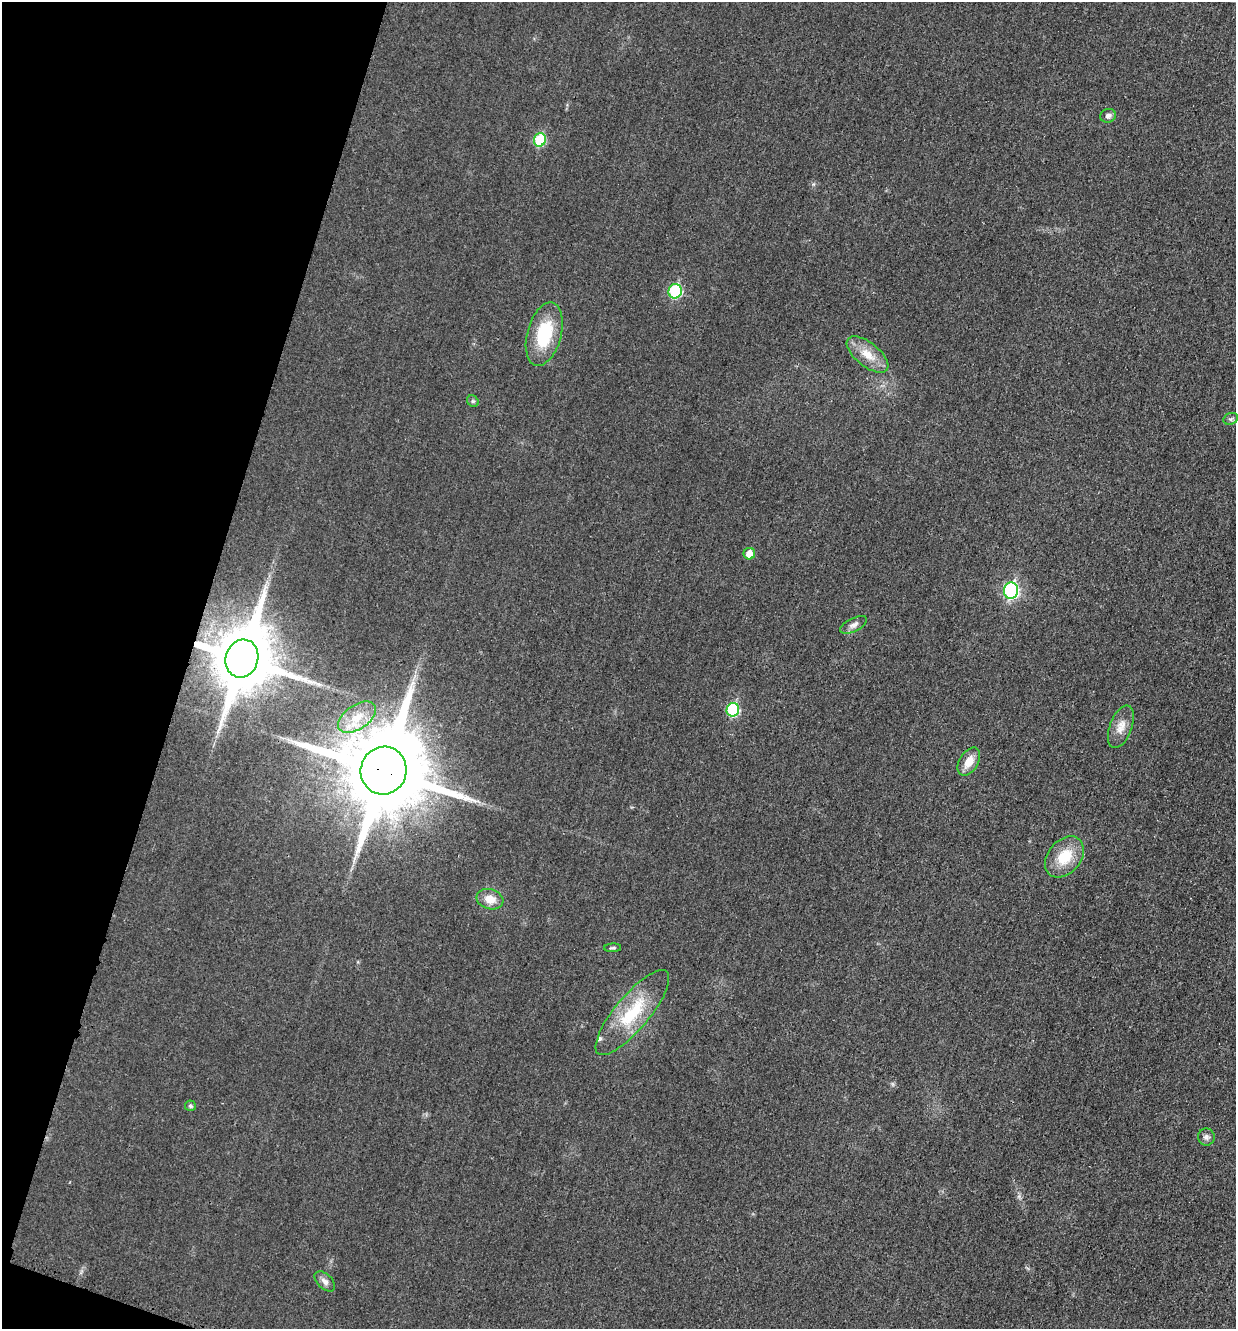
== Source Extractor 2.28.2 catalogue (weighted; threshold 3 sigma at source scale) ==
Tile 9 of 4 x 4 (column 1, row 3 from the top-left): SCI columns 151-1384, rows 1346-2672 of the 5360 x 5349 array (HDU 1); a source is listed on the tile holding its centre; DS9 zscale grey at full resolution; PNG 1238 x 1331 px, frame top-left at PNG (2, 2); each listed source drawn as its Kron ellipse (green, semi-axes under 4 px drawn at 4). Shown black and unused: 15% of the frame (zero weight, under 3 of 4 exposures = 2% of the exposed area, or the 3 px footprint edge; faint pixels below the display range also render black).
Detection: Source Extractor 2.28.2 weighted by HDU 2 'WHT'; one run over the whole footprint, this tile lists its part. Background 0.0259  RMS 0.0063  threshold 0.0282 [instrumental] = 3 sigma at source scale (4.5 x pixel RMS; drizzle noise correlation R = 1.50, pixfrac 1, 0.05/0.05 arcsec/px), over >= 5 px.
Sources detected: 24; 1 inside a brighter listed object's ellipse — not listed separately; the other 23 listed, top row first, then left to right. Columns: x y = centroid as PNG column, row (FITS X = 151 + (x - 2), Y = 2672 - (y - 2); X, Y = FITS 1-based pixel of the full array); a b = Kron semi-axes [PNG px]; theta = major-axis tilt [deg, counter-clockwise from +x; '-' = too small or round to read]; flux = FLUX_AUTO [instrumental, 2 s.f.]
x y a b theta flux
1108 116 8 6 20 2.2
540 140 7 6 - 34
675 291 7 6 - 49
544 334 32 17 75 31
868 354 25 11 -39 11
473 401 6 5 - 1.2
1231 419 7 5 20 1.4
749 554 6 5 - 6.6
1011 591 8 7 - 91
854 625 14 6 26 3.1
242 659 19 16 71 5300
733 710 7 6 - 45
357 717 21 12 34 13
1121 727 22 11 69 7.1
969 762 15 9 59 8.3
384 771 24 23 - 9900
1064 857 23 16 50 18
490 899 13 10 -16 7.8
613 948 8 4 1 0.99
632 1013 53 17 50 33
190 1106 5 5 - 1.3
1206 1137 8 8 - 2.3
325 1281 12 7 -45 2.9
Overlapping masked pixels (flux is a lower limit): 2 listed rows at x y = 242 659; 384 771